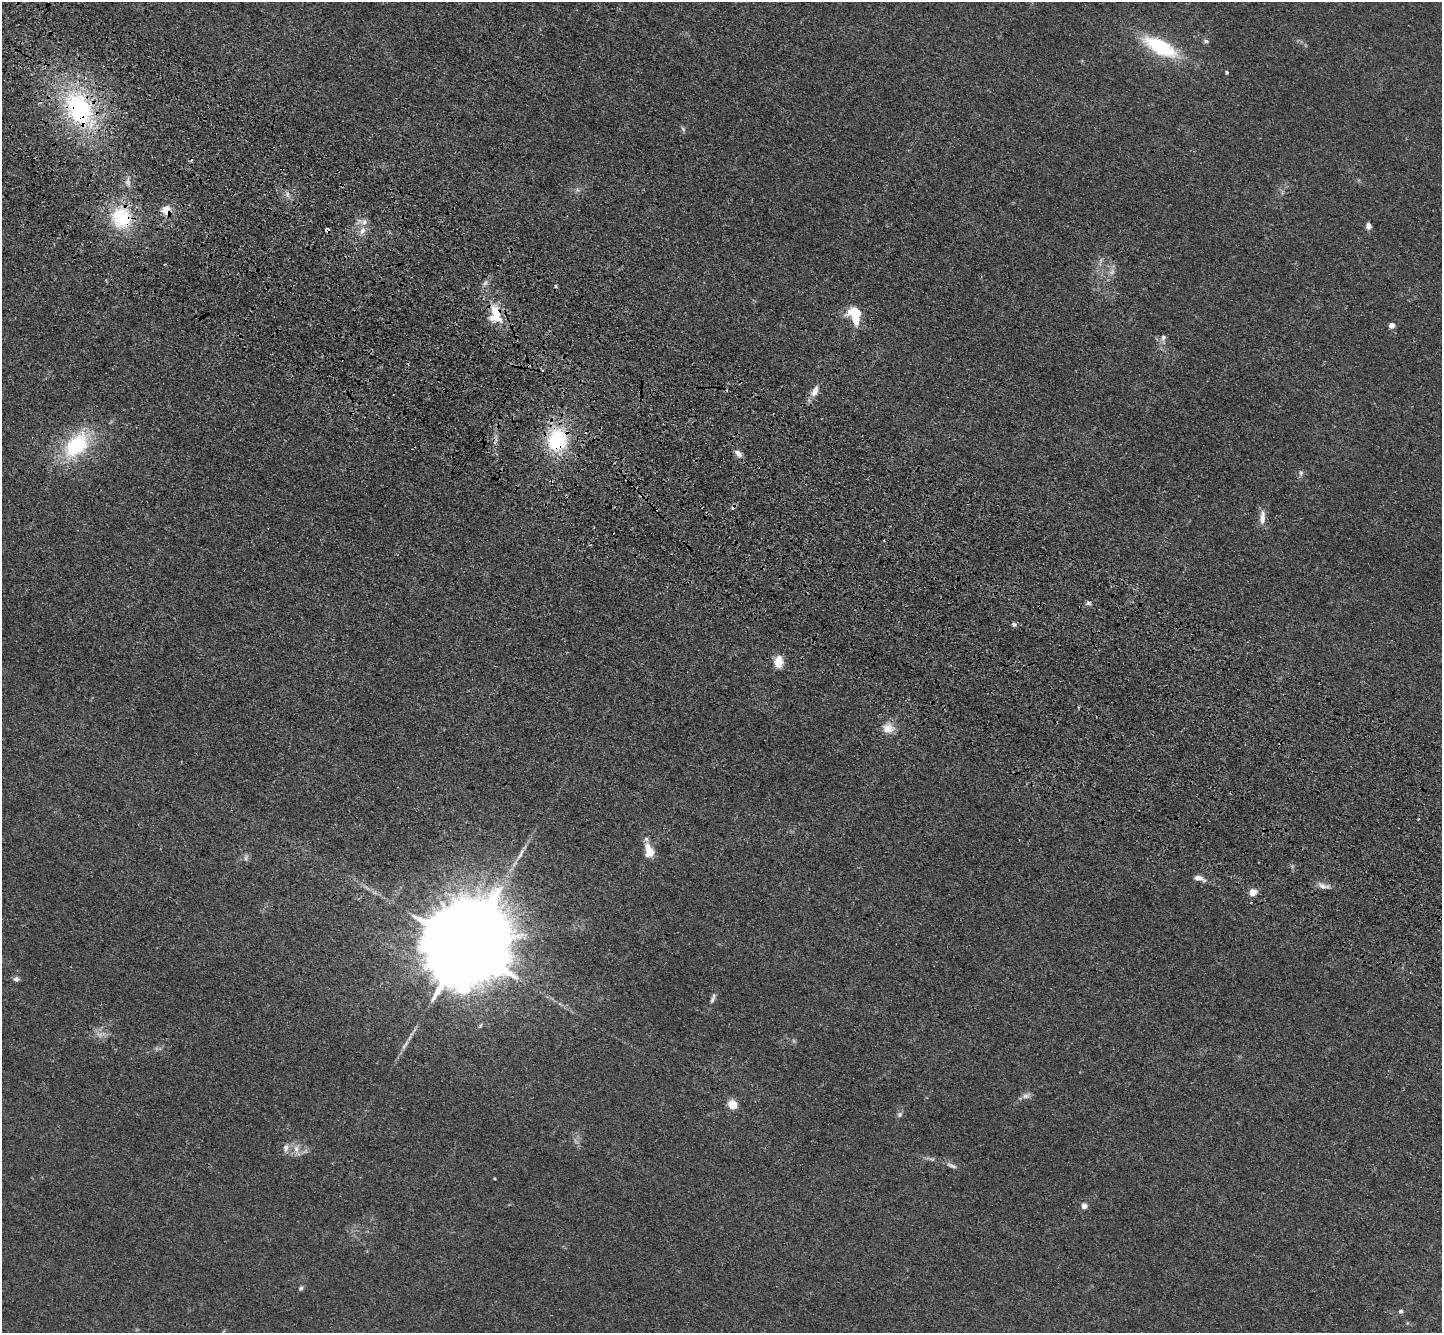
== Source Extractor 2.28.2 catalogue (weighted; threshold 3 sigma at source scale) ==
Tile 11 of 4 x 4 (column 3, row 3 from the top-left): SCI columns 2950-4389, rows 1722-3052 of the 5898 x 5967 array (HDU 1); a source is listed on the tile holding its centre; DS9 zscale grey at full resolution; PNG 1444 x 1335 px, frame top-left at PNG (2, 2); no overlay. Shown black and unused: <1% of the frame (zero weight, under 3 of 4 exposures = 6% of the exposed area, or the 3 px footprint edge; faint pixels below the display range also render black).
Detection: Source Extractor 2.28.2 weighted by HDU 2 'WHT'; one run over the whole footprint, this tile lists its part. Background 0.0117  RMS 0.0039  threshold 0.0178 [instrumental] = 3 sigma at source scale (4.5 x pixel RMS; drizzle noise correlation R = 1.50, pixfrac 1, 0.05/0.05 arcsec/px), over >= 5 px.
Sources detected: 58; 2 too faint to see at this stretch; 4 cosmic-ray / hot-pixel residue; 2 long thin detections or spike segments (spike, bleed or trail) — not listed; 2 inside a brighter listed object's ellipse — not listed separately; the other 48 listed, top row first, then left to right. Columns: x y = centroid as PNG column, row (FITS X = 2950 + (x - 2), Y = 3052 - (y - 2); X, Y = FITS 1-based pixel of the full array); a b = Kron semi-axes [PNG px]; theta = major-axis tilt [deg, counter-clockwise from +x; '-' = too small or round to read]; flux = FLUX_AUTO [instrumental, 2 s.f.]
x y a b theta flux
1206 41 7 5 -13 1.1
1160 47 33 13 -27 33
1227 72 4 4 - 0.65
79 108 42 28 -63 59
683 129 9 4 -63 0.76
128 182 11 7 -68 2
577 190 7 4 -89 0.85
287 194 8 5 -74 1.4
166 210 12 10 -69 4.9
121 218 27 25 -72 25
1368 226 6 5 - 2
327 229 4 4 - 2.4
362 231 11 7 61 2.5
485 283 9 5 63 1.3
555 286 5 4 - 0.6
495 314 27 16 -79 12
855 315 19 13 -71 13
1392 325 4 4 - 3.8
1163 338 13 7 87 2
543 370 3 3 - 0.43
815 391 16 8 66 3.7
557 440 23 19 73 33
76 446 35 22 47 33
738 453 12 6 -44 2.1
1301 473 9 5 85 1.1
1262 517 20 7 87 3.5
1088 603 7 5 1 1
1014 624 7 5 -19 1
778 662 11 8 89 6.6
888 728 15 12 6 4.6
649 851 18 11 -74 6.3
246 858 9 6 88 1.2
1201 878 13 6 -25 2.1
1324 886 19 8 -12 2.7
1253 892 8 7 - 3.4
465 946 29 18 54 13000
16 979 7 6 - 1.3
712 1000 11 6 65 1.3
1026 1096 12 7 19 1.8
733 1105 5 5 - 20
899 1114 7 7 - 1.1
286 1148 12 7 86 2
297 1150 19 7 -74 3
952 1165 15 6 -23 1.7
495 1178 3 2 - 0.38
1084 1206 4 4 - 4
301 1288 7 5 45 0.85
1401 1311 6 6 - 1
Overlapping masked pixels (flux is a lower limit): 8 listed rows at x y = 79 108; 166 210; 121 218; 327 229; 495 314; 557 440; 465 946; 952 1165